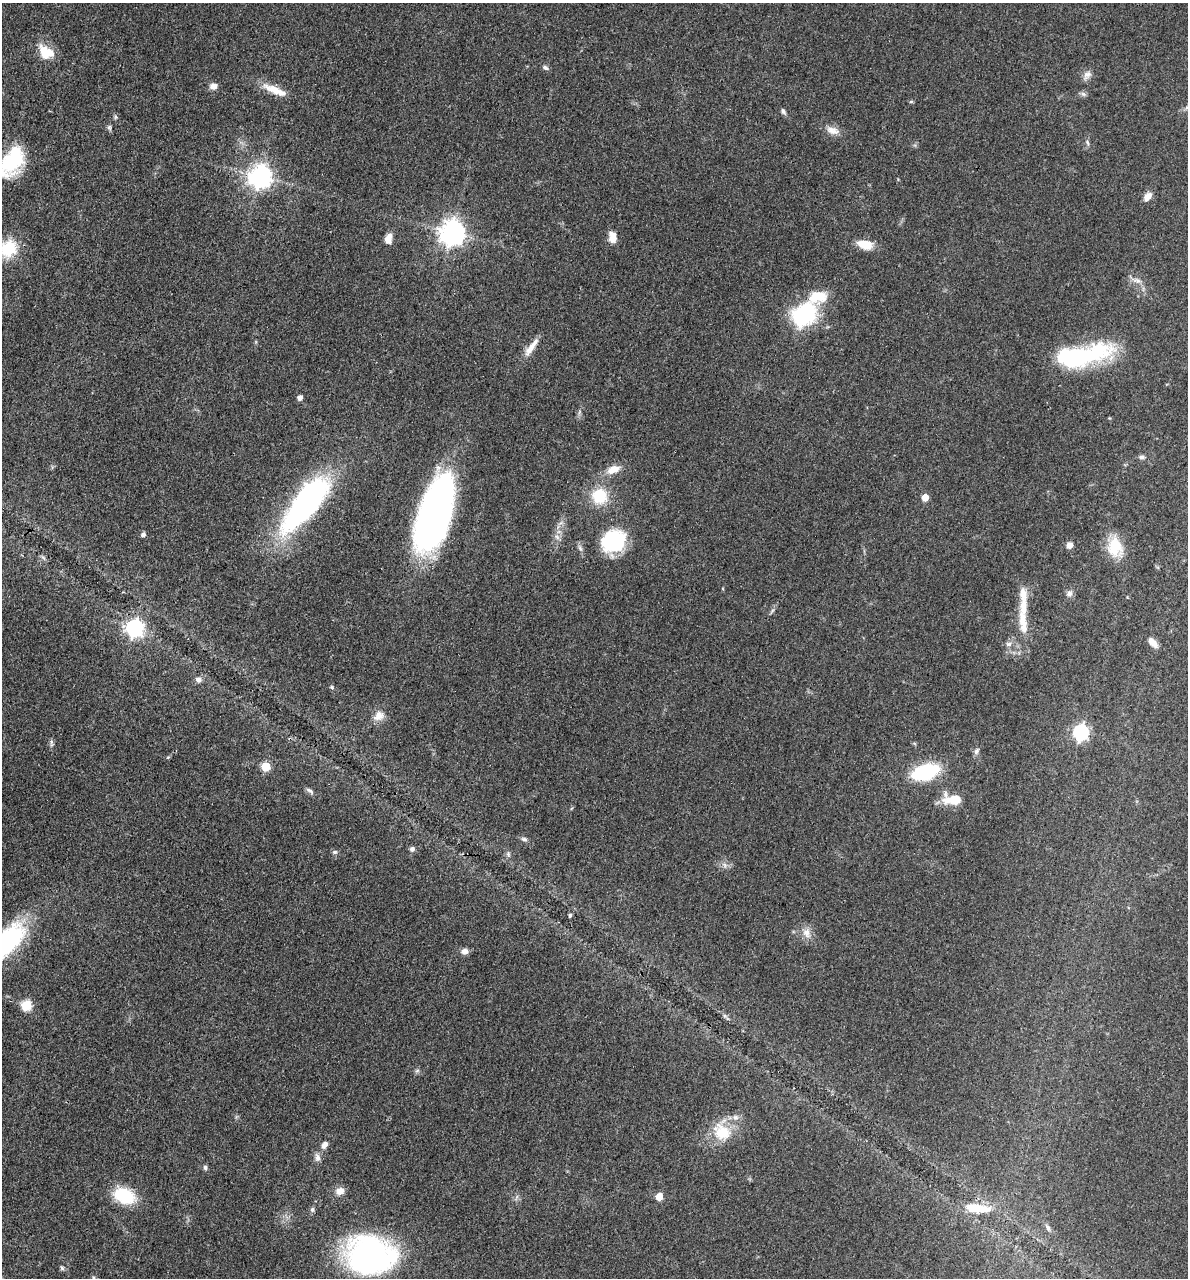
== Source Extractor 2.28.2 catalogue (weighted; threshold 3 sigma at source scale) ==
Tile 11 of 4 x 4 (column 3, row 3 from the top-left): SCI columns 2689-3874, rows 1347-2622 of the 5260 x 5242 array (HDU 1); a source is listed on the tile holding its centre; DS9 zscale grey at full resolution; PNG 1190 x 1280 px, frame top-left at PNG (2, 3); no overlay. Shown black and unused: <1% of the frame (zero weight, under 3 of 4 exposures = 7% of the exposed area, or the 3 px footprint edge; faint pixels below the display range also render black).
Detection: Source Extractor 2.28.2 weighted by HDU 2 'WHT'; one run over the whole footprint, this tile lists its part. Background 0.041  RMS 0.005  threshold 0.0223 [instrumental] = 3 sigma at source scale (4.5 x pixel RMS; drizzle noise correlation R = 1.50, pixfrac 1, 0.05/0.05 arcsec/px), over >= 5 px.
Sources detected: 81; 5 inside a brighter listed object's ellipse — not listed separately; the other 76 listed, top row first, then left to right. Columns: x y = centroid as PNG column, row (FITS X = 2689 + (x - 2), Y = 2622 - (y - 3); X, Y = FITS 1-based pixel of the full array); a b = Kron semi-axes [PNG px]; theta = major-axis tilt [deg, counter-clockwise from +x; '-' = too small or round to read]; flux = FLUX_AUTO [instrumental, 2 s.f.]
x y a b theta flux
44 53 22 12 -70 8.4
545 67 9 5 -34 1.3
1087 75 14 8 53 2.9
213 86 9 7 5 2.8
273 89 29 11 -24 8.1
1083 94 8 5 -44 1.1
911 102 6 4 2 0.62
783 111 8 5 -61 1.2
109 127 7 5 -90 0.98
833 130 18 10 -16 4.4
1087 142 8 5 -71 1.1
11 162 34 20 58 31
260 177 8 7 - 380
1148 196 12 8 46 3.3
452 233 9 8 - 460
612 237 13 8 -84 4.7
388 238 12 8 74 3.9
865 244 19 10 -14 7.5
8 248 24 20 52 16
1137 281 12 7 -9 2.5
817 297 24 15 8 13
804 315 20 16 44 59
531 347 30 7 54 5.6
1081 356 65 21 11 58
300 398 5 4 - 2.6
1142 457 8 6 -3 1.4
613 469 16 9 20 6
599 496 20 20 - 16
925 497 5 5 - 7.6
306 503 63 22 52 140
434 514 64 25 73 250
143 534 6 6 - 1.3
557 537 8 5 -45 1.4
614 541 23 20 28 39
1070 545 7 6 - 3.3
1115 547 21 15 -86 16
1069 594 8 8 - 1.8
1023 622 40 10 -82 11
134 628 7 7 - 160
1153 642 14 6 -48 4.2
1009 644 8 6 1 1.6
199 680 8 6 -19 2
332 687 5 4 - 0.73
379 716 16 12 33 4.9
1081 732 7 6 - 110
51 743 12 4 -89 1.2
976 751 10 6 65 1.5
168 757 6 4 41 0.57
266 766 5 5 - 21
925 772 18 10 17 59
310 791 12 5 -34 1.5
953 799 22 12 -3 12
524 839 8 5 -22 1.3
412 849 6 6 - 1.5
334 852 7 5 1 1.1
508 854 8 6 -75 1.2
725 865 7 4 -71 1.1
570 915 4 3 - 1
807 933 14 11 -65 4.4
2 945 65 22 42 84
464 951 9 7 4 2.5
26 1005 6 5 - 37
725 1016 7 4 -19 0.89
417 1071 7 4 2 0.81
722 1132 28 21 -38 16
325 1145 9 6 53 2.5
317 1158 11 8 -87 2.3
205 1167 7 5 -88 1
340 1191 11 9 19 3.7
124 1196 19 13 -24 28
659 1197 5 5 - 9.5
976 1208 32 10 -6 15
312 1209 6 6 - 1.2
1048 1228 11 5 -63 1.5
369 1256 42 31 -1 150
62 1268 6 5 - 0.88
Overlapping masked pixels (flux is a lower limit): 1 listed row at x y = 2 945
Isophote crosses this tile's border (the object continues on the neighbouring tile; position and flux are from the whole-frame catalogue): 3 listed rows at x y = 11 162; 8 248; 2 945